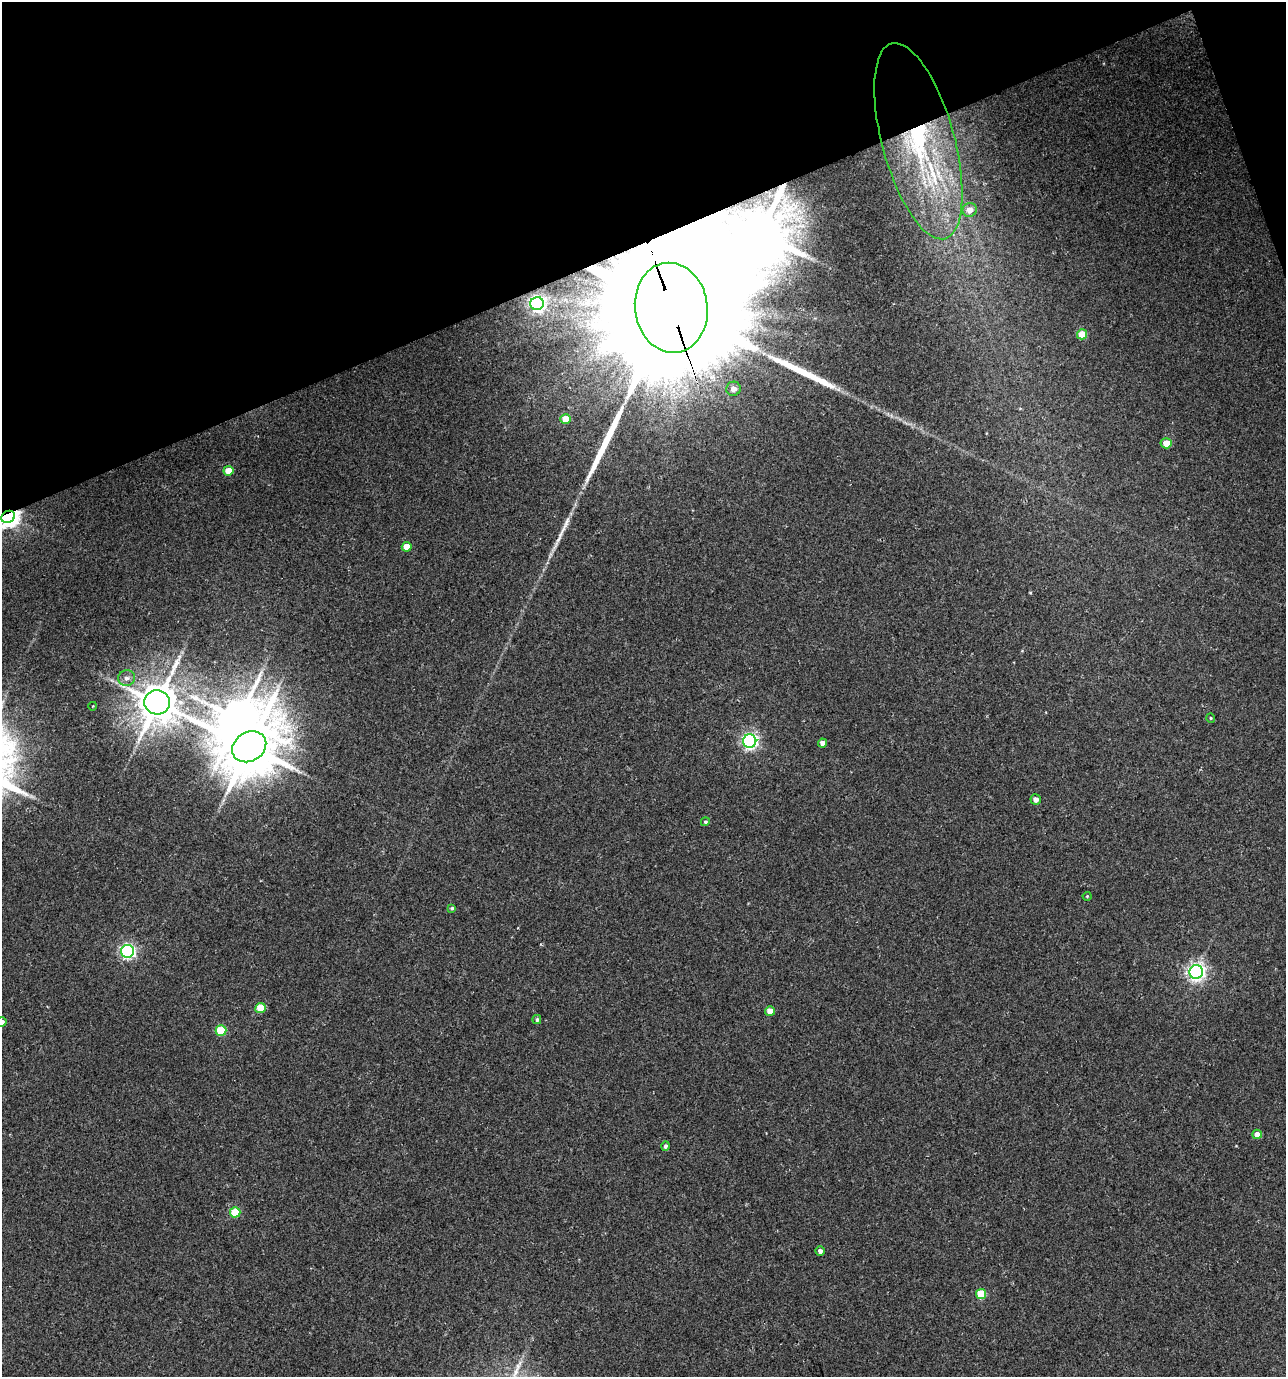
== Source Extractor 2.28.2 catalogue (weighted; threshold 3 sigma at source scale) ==
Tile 3 of 4 x 4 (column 3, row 1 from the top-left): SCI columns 2701-3984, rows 4128-5502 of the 5346 x 5507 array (HDU 1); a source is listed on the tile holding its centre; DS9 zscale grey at full resolution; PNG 1288 x 1379 px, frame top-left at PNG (2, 2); each listed source drawn as its Kron ellipse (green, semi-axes under 4 px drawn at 4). Shown black and unused: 18% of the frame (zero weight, under 3 of 4 exposures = <1% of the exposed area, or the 3 px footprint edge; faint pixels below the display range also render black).
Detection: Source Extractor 2.28.2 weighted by HDU 2 'WHT'; one run over the whole footprint, this tile lists its part. Background 0.0212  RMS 0.0066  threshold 0.0299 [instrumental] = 3 sigma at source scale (4.5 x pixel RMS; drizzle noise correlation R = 1.50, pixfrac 1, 0.0396/0.0396 arcsec/px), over >= 5 px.
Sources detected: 40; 2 inside a brighter object's white glare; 3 long thin detections or spike segments (spike, bleed or trail) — neither listed nor drawn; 1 inside a brighter listed object's ellipse — not listed separately; the other 34 listed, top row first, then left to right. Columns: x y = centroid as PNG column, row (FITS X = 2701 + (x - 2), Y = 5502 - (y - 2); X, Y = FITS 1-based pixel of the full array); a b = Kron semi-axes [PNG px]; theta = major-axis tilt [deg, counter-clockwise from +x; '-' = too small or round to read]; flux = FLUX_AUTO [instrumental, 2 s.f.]
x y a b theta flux
918 141 101 36 -75 160
970 210 7 6 - 5.3
537 304 7 6 - 200
671 308 45 36 -82 73000
1082 334 5 5 - 13
733 389 7 7 - 5.4
566 419 5 5 - 8.7
1166 443 5 5 - 9
228 471 5 4 - 10
8 517 7 5 25 510
407 547 5 4 - 8.7
127 678 8 8 - 3.5
157 702 13 12 - 2200
93 706 4 3 - 0.44
1211 718 4 4 - 0.74
750 741 7 6 - 190
822 743 4 4 - 3
249 747 18 14 32 3900
1036 799 5 5 - 3.6
705 822 4 4 - 1.1
1087 896 4 4 - 0.69
452 908 4 3 - 1
127 951 6 6 - 160
1196 972 7 6 - 280
260 1008 5 5 - 19
770 1011 5 4 - 7.7
537 1020 4 4 - 1.4
2 1022 5 5 - 2.7
221 1031 5 5 - 29
1257 1134 5 5 - 6.1
665 1146 5 4 - 1.6
235 1212 5 5 - 25
820 1251 4 4 - 2.6
981 1294 5 5 - 24
Overlapping masked pixels (flux is a lower limit): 3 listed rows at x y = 918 141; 671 308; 8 517
Isophote crosses this tile's border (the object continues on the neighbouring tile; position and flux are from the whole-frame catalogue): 2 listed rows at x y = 8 517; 2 1022